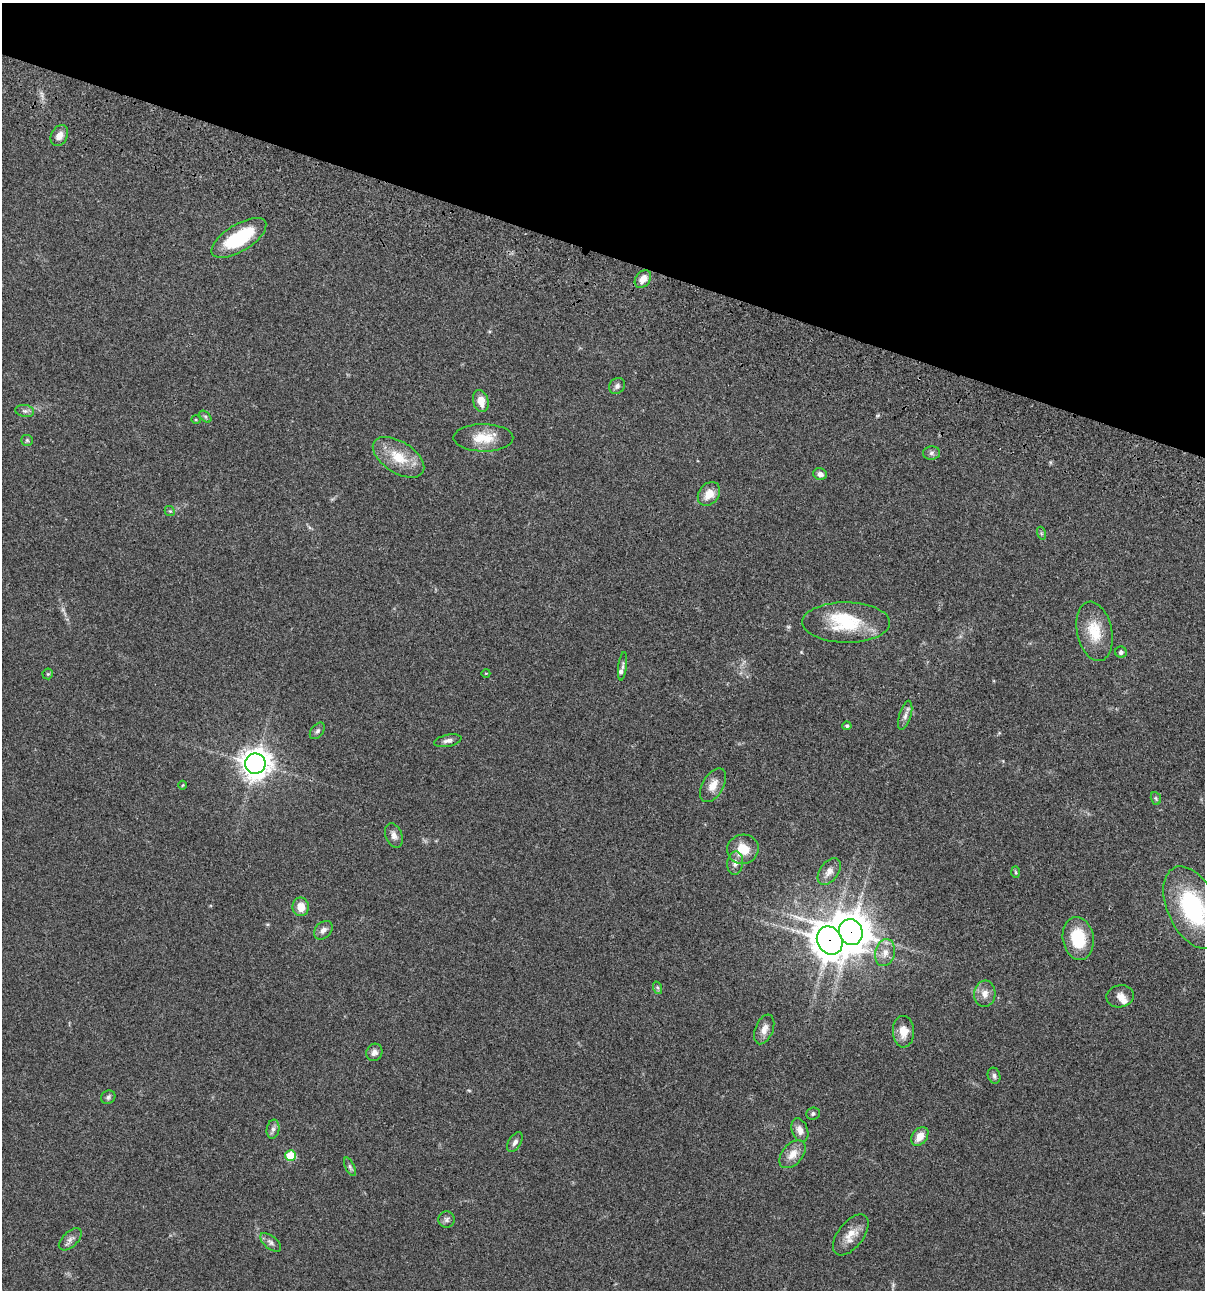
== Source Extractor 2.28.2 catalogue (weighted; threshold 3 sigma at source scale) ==
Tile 2 of 4 x 4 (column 2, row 1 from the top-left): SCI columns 1438-2640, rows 3986-5273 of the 5404 x 5390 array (HDU 1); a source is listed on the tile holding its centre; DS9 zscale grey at full resolution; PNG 1207 x 1292 px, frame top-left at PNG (2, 3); each listed source drawn as its Kron ellipse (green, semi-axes under 4 px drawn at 4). Shown black and unused: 20% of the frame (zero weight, under 3 of 4 exposures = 9% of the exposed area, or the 3 px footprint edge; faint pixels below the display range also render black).
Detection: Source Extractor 2.28.2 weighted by HDU 2 'WHT'; one run over the whole footprint, this tile lists its part. Background 0.046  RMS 0.0055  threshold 0.0249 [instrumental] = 3 sigma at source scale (4.5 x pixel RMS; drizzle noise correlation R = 1.50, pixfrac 1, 0.05/0.05 arcsec/px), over >= 5 px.
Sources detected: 65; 3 inside a brighter listed object's ellipse — not listed separately; the other 62 listed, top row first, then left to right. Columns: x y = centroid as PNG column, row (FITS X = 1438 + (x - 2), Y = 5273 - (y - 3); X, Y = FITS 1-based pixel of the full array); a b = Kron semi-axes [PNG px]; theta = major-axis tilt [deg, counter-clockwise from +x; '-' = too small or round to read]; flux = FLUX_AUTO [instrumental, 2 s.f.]
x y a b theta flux
59 136 11 8 62 3.8
239 238 31 13 32 31
643 279 10 7 52 4.8
617 386 9 7 44 1.9
481 401 11 7 -75 5.8
25 411 9 6 -9 1.6
205 417 7 4 -45 0.97
196 420 5 3 - 0.48
483 438 30 14 0 12
27 440 6 5 - 0.85
931 453 8 6 2 1.6
398 457 29 15 -32 14
820 474 7 5 -11 2.5
709 494 13 10 51 7.1
170 511 5 4 - 0.66
1041 533 6 4 -72 0.81
846 622 44 20 -1 28
1094 631 30 17 -78 15
1121 652 6 5 - 1.5
623 666 14 3 83 1.3
486 673 4 3 - 0.35
48 674 5 5 - 0.58
905 715 15 6 73 2.7
847 726 4 4 - 1.2
317 731 9 6 51 1.5
448 741 14 6 12 2.2
255 764 10 10 - 650
183 785 4 4 - 0.48
713 785 18 10 60 5.5
1156 798 6 5 - 0.84
394 836 13 8 -69 2.9
743 849 16 14 12 10
735 863 12 8 82 2.9
829 871 15 9 55 3.9
1016 872 6 4 -88 0.61
301 907 9 8 - 6.2
1193 908 44 25 -65 57
323 930 10 7 45 2.5
851 932 13 11 -68 1200
1078 938 22 15 -80 21
830 940 15 12 -58 950
885 953 14 9 76 5.2
658 988 6 4 -70 0.95
985 994 13 10 84 4.2
1120 996 14 11 8 3.9
764 1029 15 9 68 4.1
903 1032 16 10 -88 6.6
374 1052 9 8 - 2.3
994 1076 8 6 -72 1.6
108 1097 7 6 - 1.4
813 1113 7 6 - 1.2
273 1129 9 6 80 1.8
800 1130 12 8 -69 4
920 1136 10 7 53 6.2
515 1142 11 6 59 2
792 1154 16 10 49 5.9
290 1156 5 5 - 19
350 1167 10 4 -64 1.2
447 1219 8 8 - 1.7
851 1235 24 12 52 7.2
70 1239 14 7 43 2.7
271 1242 12 6 -40 2.1
Overlapping masked pixels (flux is a lower limit): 2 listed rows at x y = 851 932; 830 940
Isophote crosses this tile's border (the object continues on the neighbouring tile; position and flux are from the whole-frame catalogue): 1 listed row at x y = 1193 908